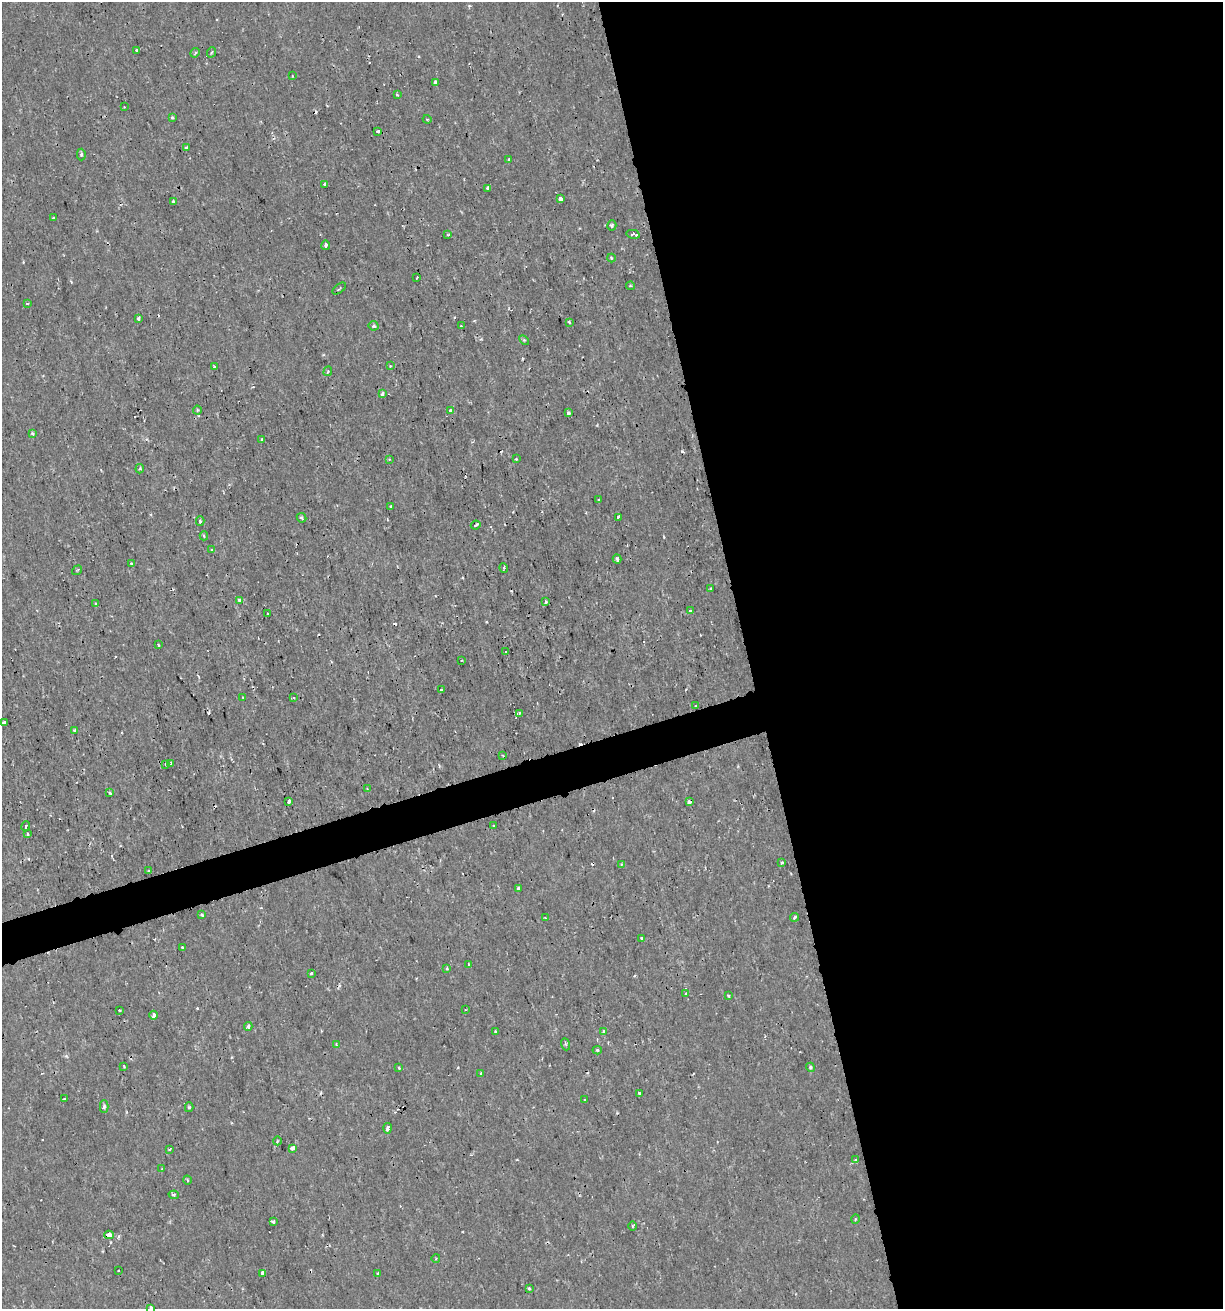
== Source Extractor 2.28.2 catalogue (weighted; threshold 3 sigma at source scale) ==
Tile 8 of 4 x 4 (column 4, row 2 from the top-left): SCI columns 3715-4935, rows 2619-3925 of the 5039 x 5235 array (HDU 1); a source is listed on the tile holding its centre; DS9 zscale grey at full resolution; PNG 1225 x 1311 px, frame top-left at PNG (2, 2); each listed source drawn as its Kron ellipse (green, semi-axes under 4 px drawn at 4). Shown black and unused: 41% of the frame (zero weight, under 2 of 3 exposures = <1% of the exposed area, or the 3 px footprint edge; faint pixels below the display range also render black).
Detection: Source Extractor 2.28.2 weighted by HDU 2 'WHT'; one run over the whole footprint, this tile lists its part. Background 7.19e-04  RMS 0.0012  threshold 0.00523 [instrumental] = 3 sigma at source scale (4.5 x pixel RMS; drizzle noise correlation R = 1.50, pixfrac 1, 0.0396/0.0396 arcsec/px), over >= 5 px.
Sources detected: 154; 22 cosmic-ray / hot-pixel residue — neither listed nor drawn; the other 132 listed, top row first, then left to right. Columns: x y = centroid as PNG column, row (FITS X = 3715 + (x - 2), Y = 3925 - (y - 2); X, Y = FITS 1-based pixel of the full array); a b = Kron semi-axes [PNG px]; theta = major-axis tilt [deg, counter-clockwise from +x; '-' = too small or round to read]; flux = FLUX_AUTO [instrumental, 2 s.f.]
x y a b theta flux
137 50 3 2 - 0.18
212 52 5 3 - 0.12
195 53 5 4 - 0.16
292 76 3 2 - 0.086
435 82 4 3 - 0.36
397 95 3 2 - 0.14
124 107 3 2 - 0.11
172 117 4 3 - 0.18
427 119 4 4 - 0.13
378 131 3 3 - 0.27
186 148 3 3 - 0.4
81 154 6 4 88 0.2
509 160 3 3 - 0.24
325 184 4 3 - 0.23
488 188 3 3 - 0.23
560 199 4 3 - 1.4
173 201 4 3 - 0.49
53 218 3 3 - 0.16
612 225 5 4 - 0.21
633 234 7 3 -12 0.79
448 235 3 3 - 0.14
326 245 4 3 - 0.42
611 258 4 3 - 0.11
417 277 3 3 - 0.31
631 286 4 3 - 0.13
339 289 8 3 38 0.15
27 303 3 3 - 0.25
138 319 4 3 - 0.33
569 322 3 3 - 0.18
374 326 5 5 - 0.28
461 326 3 3 - 0.13
524 340 6 4 -44 0.16
390 366 3 3 - 0.088
215 367 4 3 - 0.26
328 371 5 3 - 0.18
382 394 4 3 - 0.45
197 410 4 4 - 0.14
450 410 4 3 - 0.52
568 413 3 3 - 0.44
32 433 3 3 - 0.25
262 440 3 3 - 0.19
389 459 3 3 - 0.11
516 459 3 3 - 0.21
140 469 4 3 - 0.15
598 500 3 3 - 0.11
391 507 3 2 - 0.13
618 517 4 3 - 0.53
302 518 5 4 - 0.24
200 521 4 3 - 0.18
476 525 5 3 - 0.17
204 536 4 3 - 0.19
212 550 4 3 - 0.19
617 559 4 3 - 0.5
131 563 3 3 - 0.15
504 568 5 3 - 0.14
77 570 5 3 - 0.12
710 589 4 3 - 0.18
240 600 4 3 - 0.59
546 602 3 3 - 0.24
95 603 3 3 - 0.21
691 610 3 3 - 0.72
268 614 3 3 - 0.34
158 645 3 2 - 0.17
506 651 3 3 - 0.33
461 660 3 2 - 0.11
441 689 2 2 - 0.11
243 697 3 2 - 0.094
294 697 4 3 - 0.17
695 706 3 2 - 0.18
519 713 4 3 - 1
4 723 4 3 - 0.68
74 731 4 3 - 0.15
503 756 3 3 - 0.09
171 763 4 3 - 0.32
165 765 3 3 - 0.38
367 789 3 3 - 0.12
109 793 4 3 - 0.3
289 801 4 4 - 0.55
689 802 4 3 - 0.72
26 826 5 3 - 0.16
494 826 3 3 - 0.22
27 834 4 3 - 0.39
782 862 4 4 - 0.19
621 864 4 3 - 0.13
149 871 3 3 - 0.12
519 889 4 3 - 0.67
202 915 3 3 - 0.24
794 917 4 3 - 0.21
545 918 4 3 - 0.1
641 939 3 3 - 0.29
182 948 3 2 - 0.26
469 965 3 3 - 0.41
447 968 4 4 - 0.12
311 973 3 3 - 0.43
686 993 3 3 - 0.3
728 996 3 2 - 0.15
120 1010 3 2 - 0.14
465 1010 3 2 - 0.09
154 1015 4 3 - 0.72
248 1026 4 3 - 0.23
495 1032 3 2 - 0.14
604 1032 4 3 - 0.33
336 1044 3 3 - 0.19
565 1044 6 4 -69 0.2
597 1050 4 4 - 0.17
124 1067 4 3 - 0.11
810 1067 5 4 - 0.22
399 1068 3 3 - 0.15
481 1074 3 3 - 0.19
639 1094 3 3 - 0.29
64 1099 3 3 - 0.17
584 1100 3 2 - 0.09
104 1107 6 4 89 0.23
189 1107 5 4 - 0.16
388 1128 5 3 - 0.65
277 1141 4 2 - 0.089
293 1148 4 3 - 1.3
170 1149 3 2 - 0.22
856 1160 4 3 - 0.2
162 1169 3 2 - 0.088
187 1180 5 3 - 0.12
174 1195 5 4 - 0.21
855 1219 5 3 - 0.1
273 1221 3 3 - 0.5
632 1226 5 3 - 0.14
109 1235 5 4 - 1.2
436 1258 4 3 - 0.096
119 1271 3 3 - 0.25
262 1273 4 3 - 0.88
378 1273 3 3 - 0.15
529 1288 3 3 - 0.18
151 1308 3 3 - 0.36
Overlapping masked pixels (flux is a lower limit): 2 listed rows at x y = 689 802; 109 1235
Isophote crosses this tile's border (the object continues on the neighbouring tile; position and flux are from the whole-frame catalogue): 1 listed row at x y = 151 1308